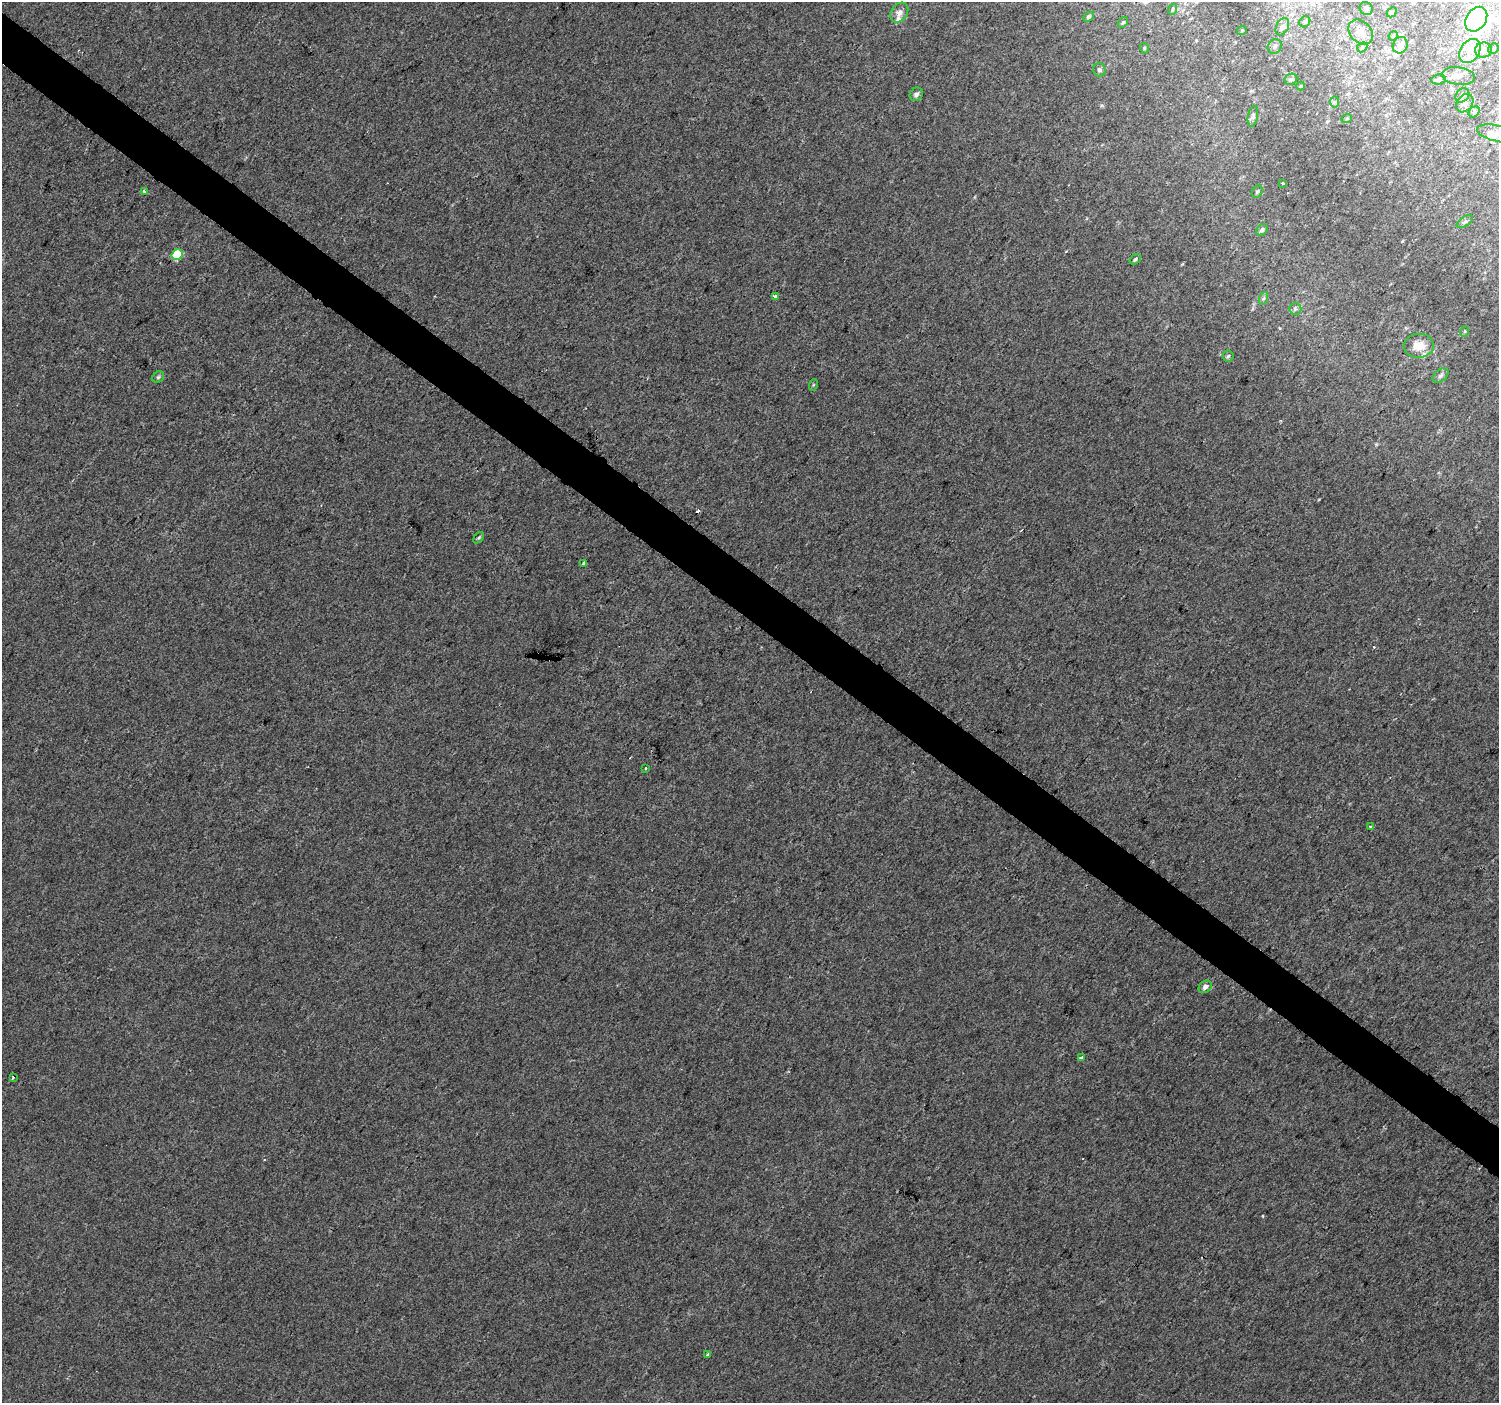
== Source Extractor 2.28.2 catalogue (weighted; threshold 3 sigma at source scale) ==
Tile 11 of 4 x 4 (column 3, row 3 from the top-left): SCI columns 2998-4494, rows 1644-3044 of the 5990 x 6020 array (HDU 1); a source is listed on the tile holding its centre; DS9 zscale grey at full resolution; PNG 1501 x 1405 px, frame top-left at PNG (2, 2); each listed source drawn as its Kron ellipse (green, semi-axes under 4 px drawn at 4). Shown black and unused: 4% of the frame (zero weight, under 2 of 3 exposures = <1% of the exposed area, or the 3 px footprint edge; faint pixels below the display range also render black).
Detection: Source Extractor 2.28.2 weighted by HDU 2 'WHT'; one run over the whole footprint, this tile lists its part. Background 0.00681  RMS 0.0057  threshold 0.0258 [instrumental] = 3 sigma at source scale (4.5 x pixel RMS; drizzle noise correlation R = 1.50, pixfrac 1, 0.0396/0.0396 arcsec/px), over >= 5 px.
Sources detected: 68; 4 inside a brighter object's white glare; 2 cosmic-ray / hot-pixel residue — neither listed nor drawn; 6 inside a brighter listed object's ellipse — not listed separately; the other 56 listed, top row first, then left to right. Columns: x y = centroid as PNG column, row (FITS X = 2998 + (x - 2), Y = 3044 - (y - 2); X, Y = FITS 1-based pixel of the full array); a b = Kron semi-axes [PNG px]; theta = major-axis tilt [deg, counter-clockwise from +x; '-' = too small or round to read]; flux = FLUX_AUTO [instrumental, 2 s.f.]
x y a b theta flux
1366 8 7 6 - 1.4
1173 9 5 3 - 0.61
1392 12 6 4 46 0.78
899 13 11 8 56 3
1088 17 5 4 - 1.3
1476 19 13 10 57 75
1123 22 6 4 51 0.81
1305 22 6 5 - 1.1
1282 27 9 6 63 2.1
1242 30 5 3 - 0.47
1361 32 14 10 -45 5.5
1393 36 5 4 - 0.63
1400 45 8 7 - 4
1275 46 7 6 - 1.4
1362 47 6 4 44 0.8
1144 48 5 3 - 0.5
1493 49 6 5 - 0.99
1484 50 8 7 - 3.6
1470 51 13 9 55 5.7
1099 70 6 6 - 1.4
1458 76 16 9 -8 4.5
1291 79 6 5 - 1.4
1438 79 7 5 8 1.3
1301 86 4 4 - 0.56
916 94 7 6 - 1.9
1462 95 8 6 47 1.5
1335 102 6 4 88 0.78
1465 103 10 7 49 2.8
1474 112 6 5 - 1.1
1253 116 10 5 80 1.5
1347 118 5 3 - 0.54
1497 133 20 8 -13 5.5
1283 183 3 2 - 1.4
144 191 3 3 - 2
1257 192 6 5 - 0.92
1465 222 9 5 32 1.2
1262 230 6 5 - 1.5
177 255 5 5 - 26
1135 259 6 4 38 1.1
775 297 4 3 - 3.4
1264 298 6 4 70 0.92
1295 309 6 6 - 1.1
1465 331 5 3 - 0.55
1419 346 15 12 2 8.2
1228 356 5 5 - 0.98
1441 376 9 6 39 1.4
158 377 6 5 - 0.96
813 385 6 3 72 0.61
479 538 6 4 51 0.8
584 563 3 3 - 16
646 769 3 3 - 3.7
1370 827 4 3 - 0.68
1205 987 7 5 42 2.9
1081 1058 3 3 - 1.7
13 1077 3 3 - 3.7
707 1355 3 3 - 1.2
Isophote crosses this tile's border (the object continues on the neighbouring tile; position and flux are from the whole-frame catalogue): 2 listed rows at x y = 1476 19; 1497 133
Unlisted compact peaks at least as high as the median listed source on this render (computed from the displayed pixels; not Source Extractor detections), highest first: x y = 1263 1216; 1319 499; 1376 444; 1182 264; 1102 105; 1066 251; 1280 328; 1402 241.